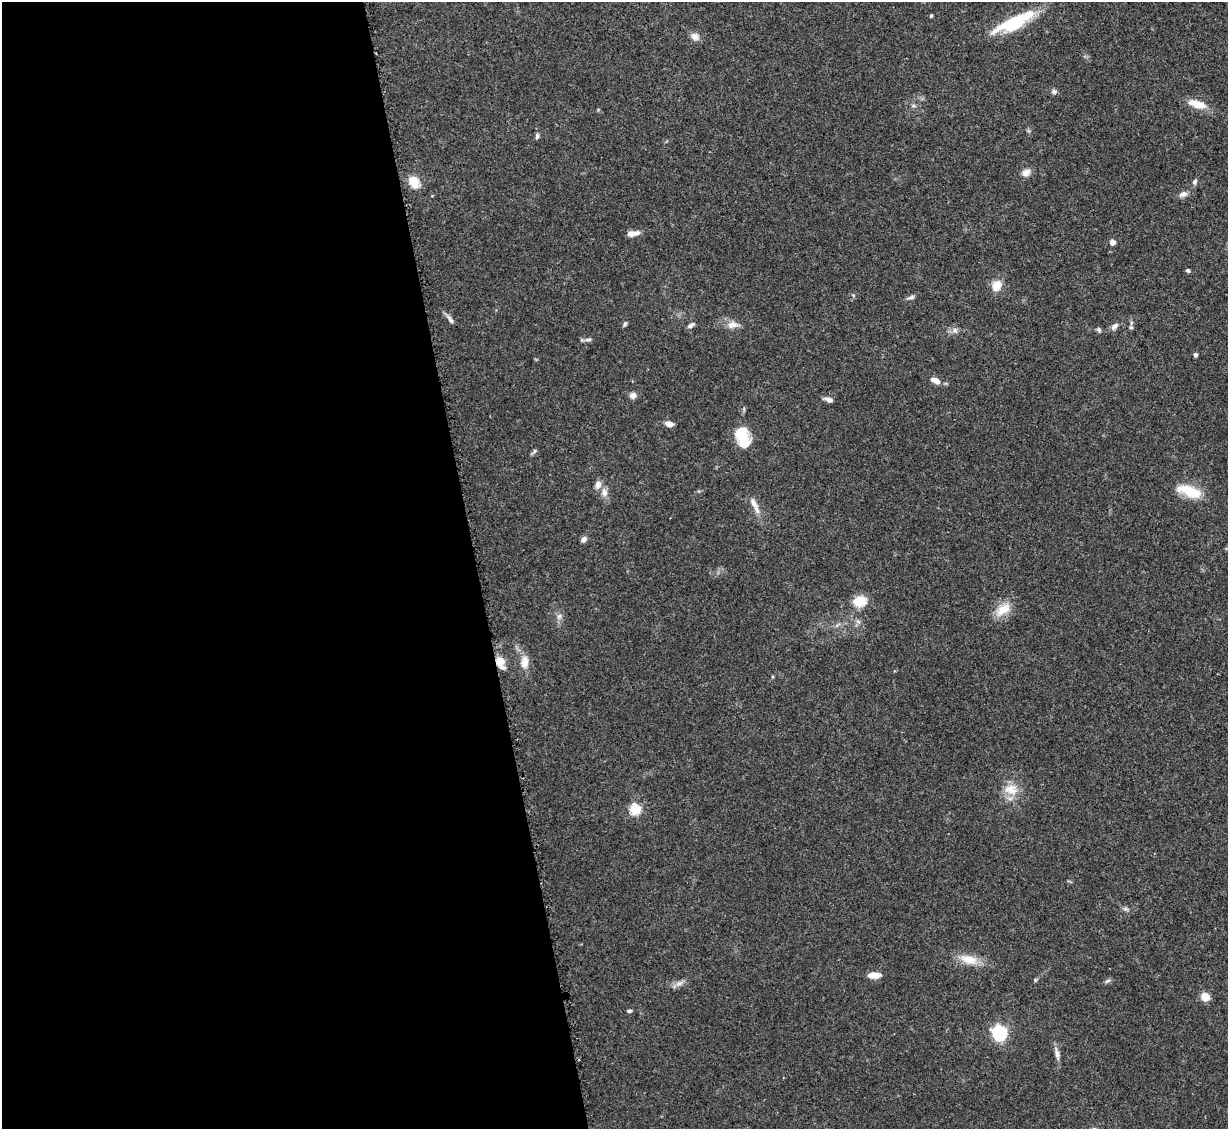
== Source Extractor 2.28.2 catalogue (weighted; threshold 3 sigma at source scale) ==
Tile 9 of 4 x 4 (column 1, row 3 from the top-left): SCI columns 54-1279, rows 1381-2507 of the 4995 x 5067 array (HDU 1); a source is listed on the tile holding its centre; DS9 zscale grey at full resolution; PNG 1230 x 1131 px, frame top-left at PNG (2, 2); no overlay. Shown black and unused: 39% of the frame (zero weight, under 3 of 5 exposures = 4% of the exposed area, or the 3 px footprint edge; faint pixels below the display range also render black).
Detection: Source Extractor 2.28.2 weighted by HDU 2 'WHT'; one run over the whole footprint, this tile lists its part. Background 0.0699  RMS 0.0033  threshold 0.0151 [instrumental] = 3 sigma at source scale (4.5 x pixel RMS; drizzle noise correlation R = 1.50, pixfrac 1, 0.05/0.05 arcsec/px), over >= 5 px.
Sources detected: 57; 1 inside a brighter object's white glare — not listed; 2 inside a brighter listed object's ellipse — not listed separately; the other 54 listed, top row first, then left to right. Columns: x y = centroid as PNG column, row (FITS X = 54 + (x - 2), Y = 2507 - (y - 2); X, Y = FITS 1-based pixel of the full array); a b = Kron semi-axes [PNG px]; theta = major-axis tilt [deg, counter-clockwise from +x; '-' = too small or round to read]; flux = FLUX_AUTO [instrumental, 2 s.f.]
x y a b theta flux
931 16 4 3 - 0.48
1014 23 45 15 25 18
695 37 12 8 -32 2
1054 91 8 6 0 0.86
1197 104 22 9 -16 5.5
913 106 6 4 18 0.51
537 136 8 5 82 0.77
1026 172 11 9 21 2
414 182 13 10 -53 5.9
1194 182 8 6 69 0.84
1183 194 11 7 18 1.6
634 233 16 6 9 2.4
1112 242 5 4 - 2.2
1188 270 5 4 - 0.57
997 285 13 10 57 4.3
911 297 11 5 13 0.89
450 319 15 5 -52 1.3
625 324 8 4 60 0.58
691 325 10 5 33 0.97
732 325 15 10 8 2.6
1114 326 11 7 42 1.4
1131 327 6 5 - 0.57
955 330 8 7 - 1.3
1099 330 7 6 - 0.64
588 340 11 4 0 0.93
1195 355 5 4 - 0.7
935 381 12 6 -25 2.5
633 396 8 8 - 1.5
828 399 11 5 -18 1.2
669 424 9 6 -14 2
742 436 20 13 -74 10
534 451 9 5 45 0.64
1189 491 31 12 -19 9.2
604 493 11 9 -83 2.1
753 503 16 8 -53 2.7
584 539 7 6 - 1.2
860 601 17 12 11 5.8
1003 609 24 13 38 5.6
559 616 7 6 - 1
838 625 8 3 45 0.57
500 662 13 8 -71 4.3
525 662 16 9 86 3.4
1011 789 20 15 -4 5.5
635 809 6 5 - 26
1125 909 8 4 0 0.72
969 959 26 12 -16 5.8
874 975 15 7 1 2.8
1035 980 5 5 - 0.41
1107 981 9 4 27 0.73
679 983 11 6 15 1.6
1205 997 8 7 - 4.3
629 1011 5 4 - 0.58
999 1033 7 6 - 66
1057 1054 19 6 -77 1.7
Overlapping masked pixels (flux is a lower limit): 1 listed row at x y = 500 662